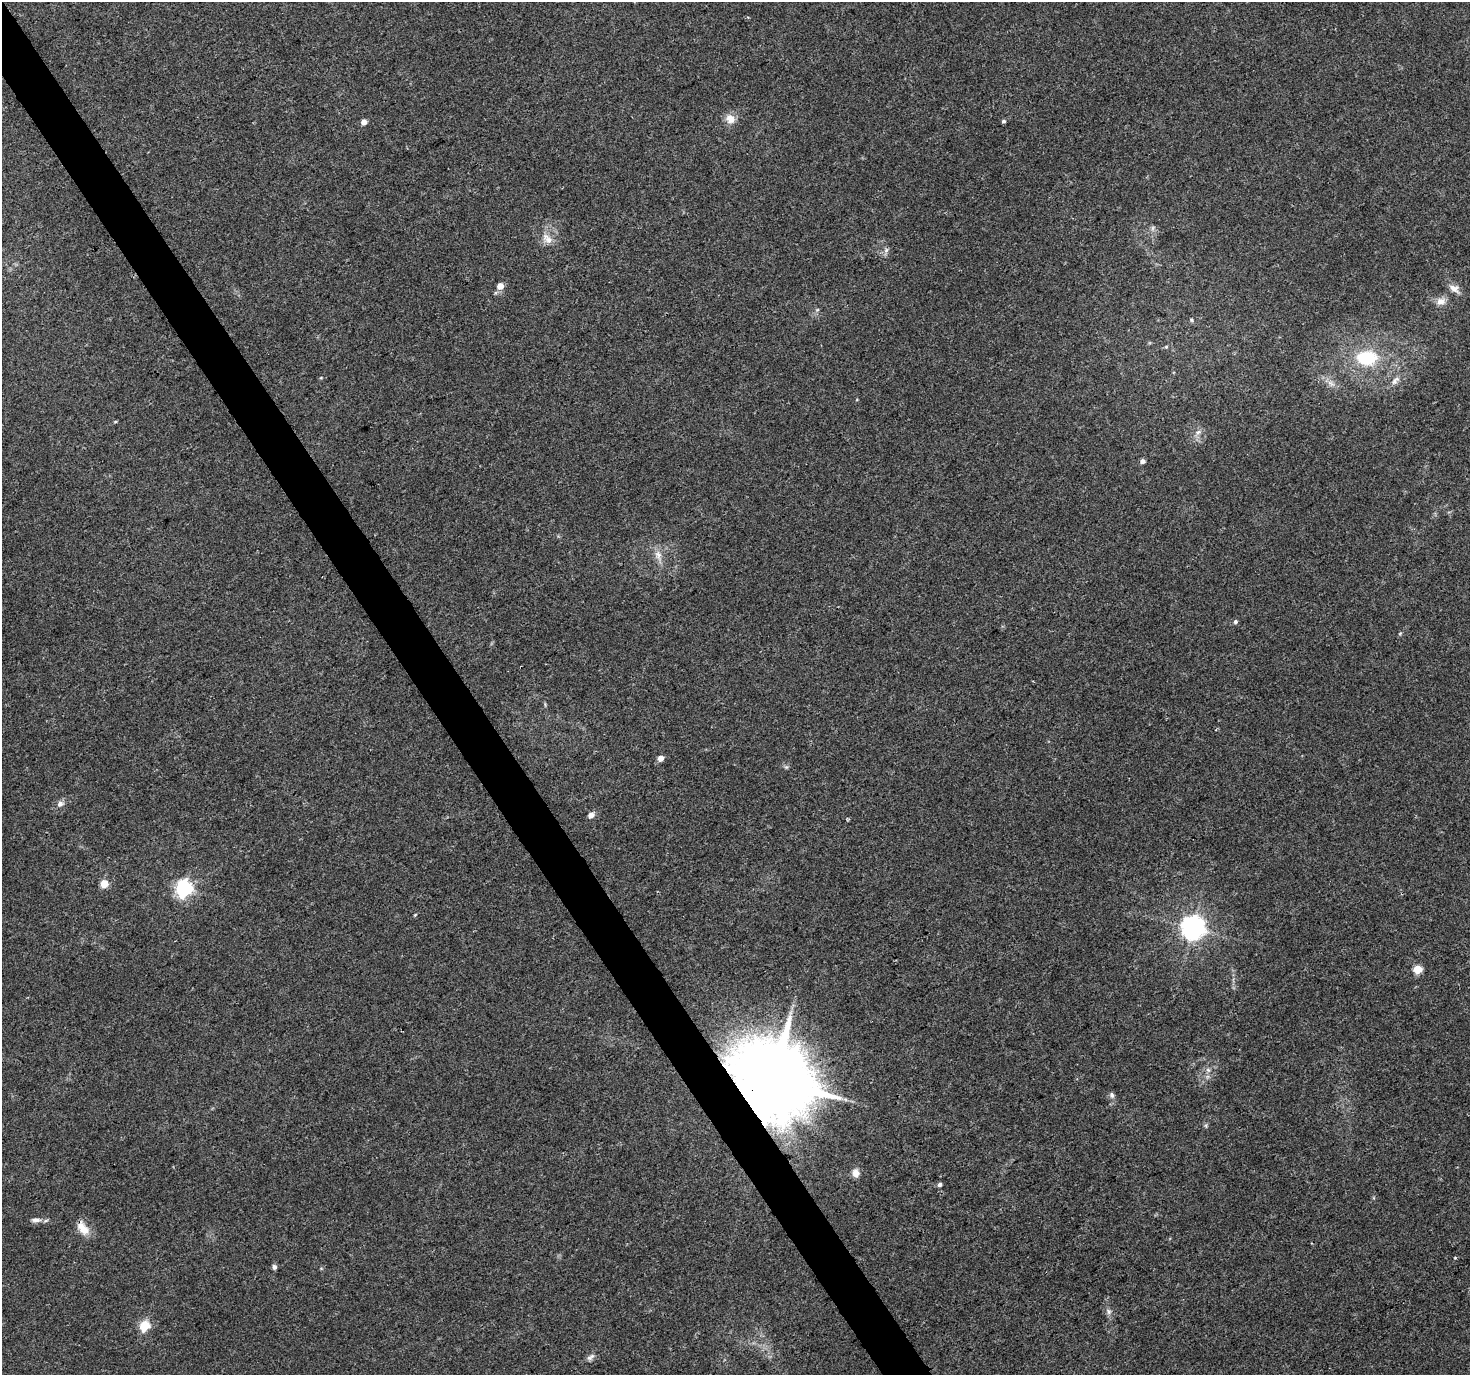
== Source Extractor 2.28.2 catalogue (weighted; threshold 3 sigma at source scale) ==
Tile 11 of 4 x 4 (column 3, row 3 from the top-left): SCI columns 2945-4412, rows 1552-2924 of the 5881 x 5789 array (HDU 1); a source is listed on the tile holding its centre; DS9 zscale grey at full resolution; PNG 1472 x 1377 px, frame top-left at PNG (2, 2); no overlay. Shown black and unused: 3% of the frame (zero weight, under 3 of 4 exposures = <1% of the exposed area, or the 3 px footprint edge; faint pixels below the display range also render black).
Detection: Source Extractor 2.28.2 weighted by HDU 2 'WHT'; one run over the whole footprint, this tile lists its part. Background 0.0346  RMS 0.0036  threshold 0.0163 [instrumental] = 3 sigma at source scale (4.5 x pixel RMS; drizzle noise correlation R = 1.50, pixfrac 1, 0.0396/0.0396 arcsec/px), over >= 5 px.
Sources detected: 42; all 42 listed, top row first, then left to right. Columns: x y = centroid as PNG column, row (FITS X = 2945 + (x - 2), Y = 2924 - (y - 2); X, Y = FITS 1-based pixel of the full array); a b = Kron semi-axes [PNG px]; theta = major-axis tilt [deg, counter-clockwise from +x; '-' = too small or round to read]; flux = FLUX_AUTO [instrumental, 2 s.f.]
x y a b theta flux
730 119 11 9 -44 4.1
1003 121 6 4 2 0.61
364 122 5 5 - 2.6
1153 228 7 5 61 0.84
548 240 14 9 -46 3.1
886 250 8 5 46 1
500 286 5 5 - 4.4
1454 288 15 9 -32 2.8
1441 301 13 9 19 2.8
817 310 6 3 19 0.44
1191 320 6 4 -23 0.53
1166 347 5 5 - 0.43
1366 358 28 19 0 19
1395 381 14 7 52 2
1331 383 12 5 -26 1.8
115 422 5 3 - 0.39
1198 432 10 7 24 1.6
1142 461 5 4 - 1.5
658 555 16 9 -71 3.2
1235 622 6 5 - 0.74
660 758 5 4 - 2.9
786 767 5 5 - 0.58
60 804 8 7 - 1.6
591 815 6 5 - 2.3
104 884 5 5 - 11
183 889 7 7 - 120
415 915 5 4 - 0.34
1193 927 8 8 - 320
1418 969 5 5 - 13
1208 1070 7 6 - 1
773 1081 21 19 -17 5300
1112 1095 9 6 -71 1.1
1206 1126 6 4 -72 0.55
856 1173 12 9 -80 2.2
940 1185 5 5 - 1
36 1220 14 7 -2 1.9
83 1228 19 11 -53 4.9
1455 1258 4 3 - 0.37
274 1267 6 5 - 0.96
1109 1311 9 6 -66 1.3
145 1326 6 5 - 18
590 1357 12 6 38 1.4
Overlapping masked pixels (flux is a lower limit): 2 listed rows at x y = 773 1081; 83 1228